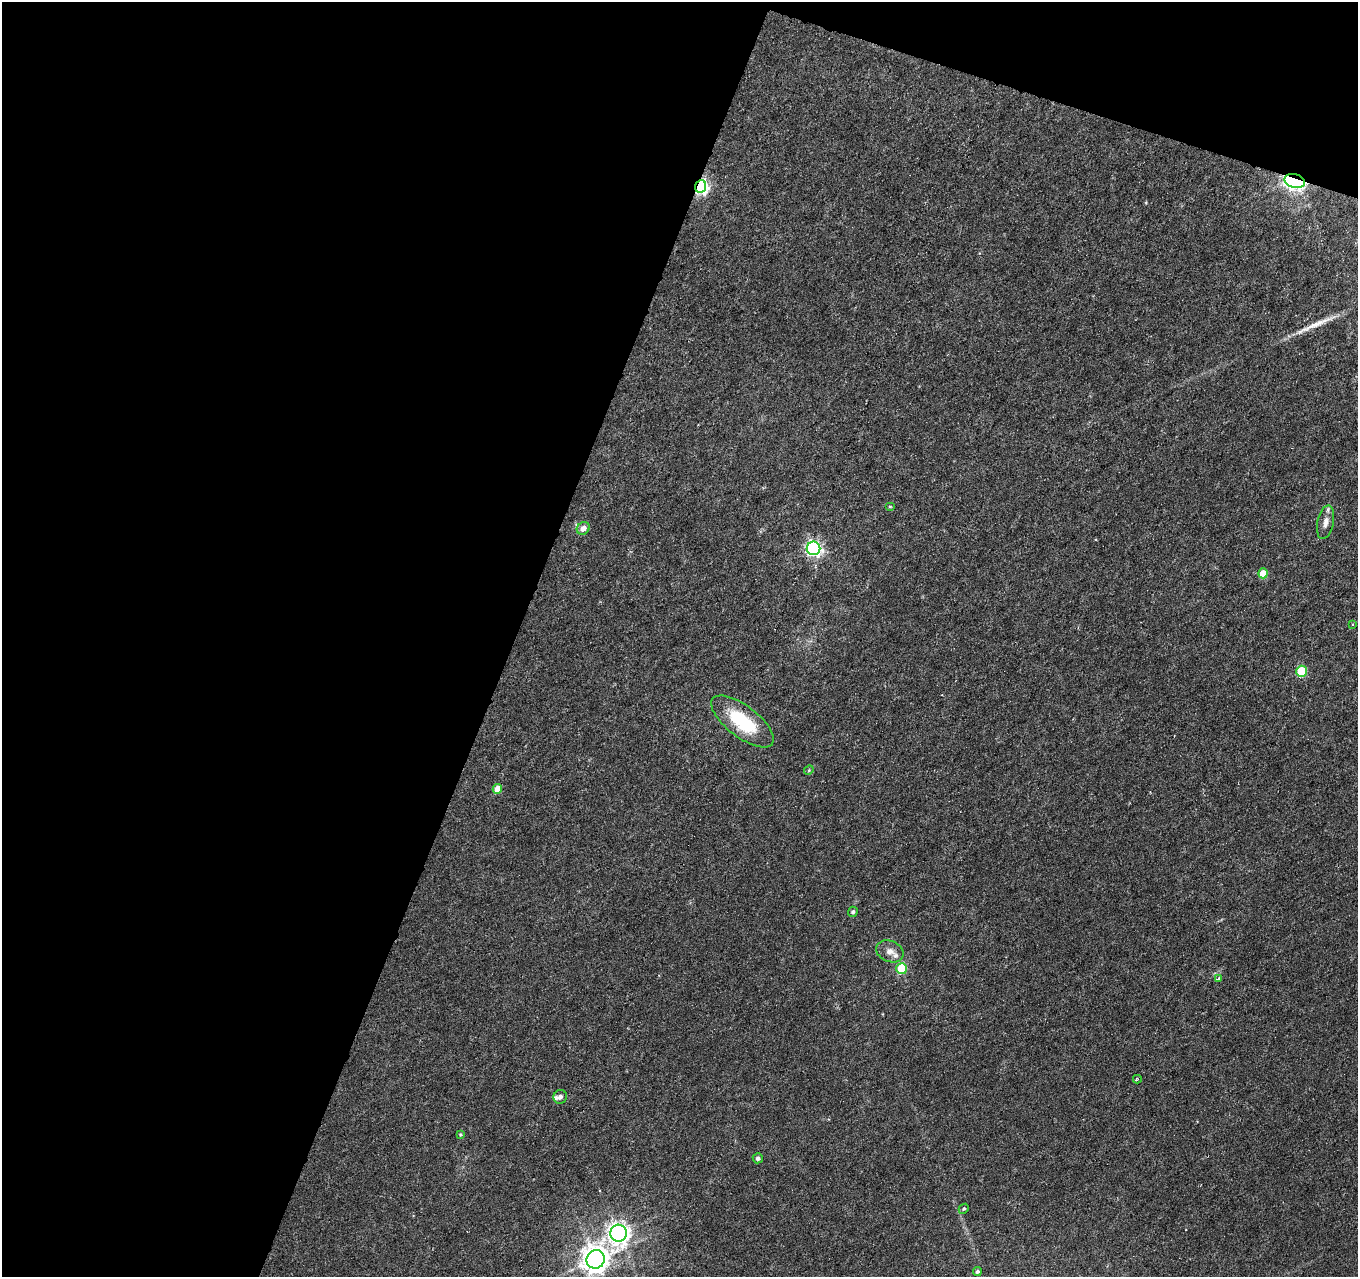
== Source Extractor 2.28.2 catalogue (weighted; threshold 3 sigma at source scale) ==
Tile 1 of 2 x 2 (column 1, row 1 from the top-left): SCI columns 1-1356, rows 1381-2655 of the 2712 x 2778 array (HDU 1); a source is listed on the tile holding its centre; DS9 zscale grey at full resolution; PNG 1360 x 1279 px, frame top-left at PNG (2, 2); each listed source drawn as its Kron ellipse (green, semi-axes under 4 px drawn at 4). Shown black and unused: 41% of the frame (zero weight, under 3 of 6 exposures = <1% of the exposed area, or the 3 px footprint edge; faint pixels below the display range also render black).
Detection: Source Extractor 2.28.2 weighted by HDU 2 'WHT'; one run over the whole footprint, this tile lists its part. Background 0.00976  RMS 0.0018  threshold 0.00743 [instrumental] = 3 sigma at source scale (4.09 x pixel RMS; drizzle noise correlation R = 1.36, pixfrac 0.8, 0.0396/0.0396 arcsec/px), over >= 5 px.
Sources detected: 29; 2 cosmic-ray / hot-pixel residue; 1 long thin detection or spike segment (spike, bleed or trail) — neither listed nor drawn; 2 inside a brighter listed object's ellipse — not listed separately; the other 24 listed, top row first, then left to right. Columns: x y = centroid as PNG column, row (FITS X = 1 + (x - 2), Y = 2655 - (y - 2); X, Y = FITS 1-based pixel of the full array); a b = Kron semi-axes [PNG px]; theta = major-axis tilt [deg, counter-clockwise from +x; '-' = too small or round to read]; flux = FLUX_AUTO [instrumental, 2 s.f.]
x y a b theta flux
1295 181 10 6 -15 69
701 186 6 5 - 46
890 507 5 3 - 0.16
1326 522 17 8 78 1.4
583 528 7 6 - 1.4
814 548 7 6 - 45
1263 573 5 5 - 3.3
1352 624 3 3 - 0.25
1301 671 5 5 - 7.7
742 721 37 15 -37 11
809 770 5 4 - 0.17
497 789 5 4 - 2.6
853 912 5 4 - 0.4
890 951 14 10 -22 1.4
902 969 6 5 - 9
1218 979 4 3 - 0.42
1137 1079 4 3 - 0.26
560 1097 7 6 - 0.58
460 1135 4 4 - 0.2
758 1158 5 5 - 0.56
964 1209 5 4 - 0.26
618 1233 8 8 - 120
596 1259 9 9 - 210
977 1271 4 3 - 0.33
Overlapping masked pixels (flux is a lower limit): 3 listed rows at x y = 1295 181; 701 186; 814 548